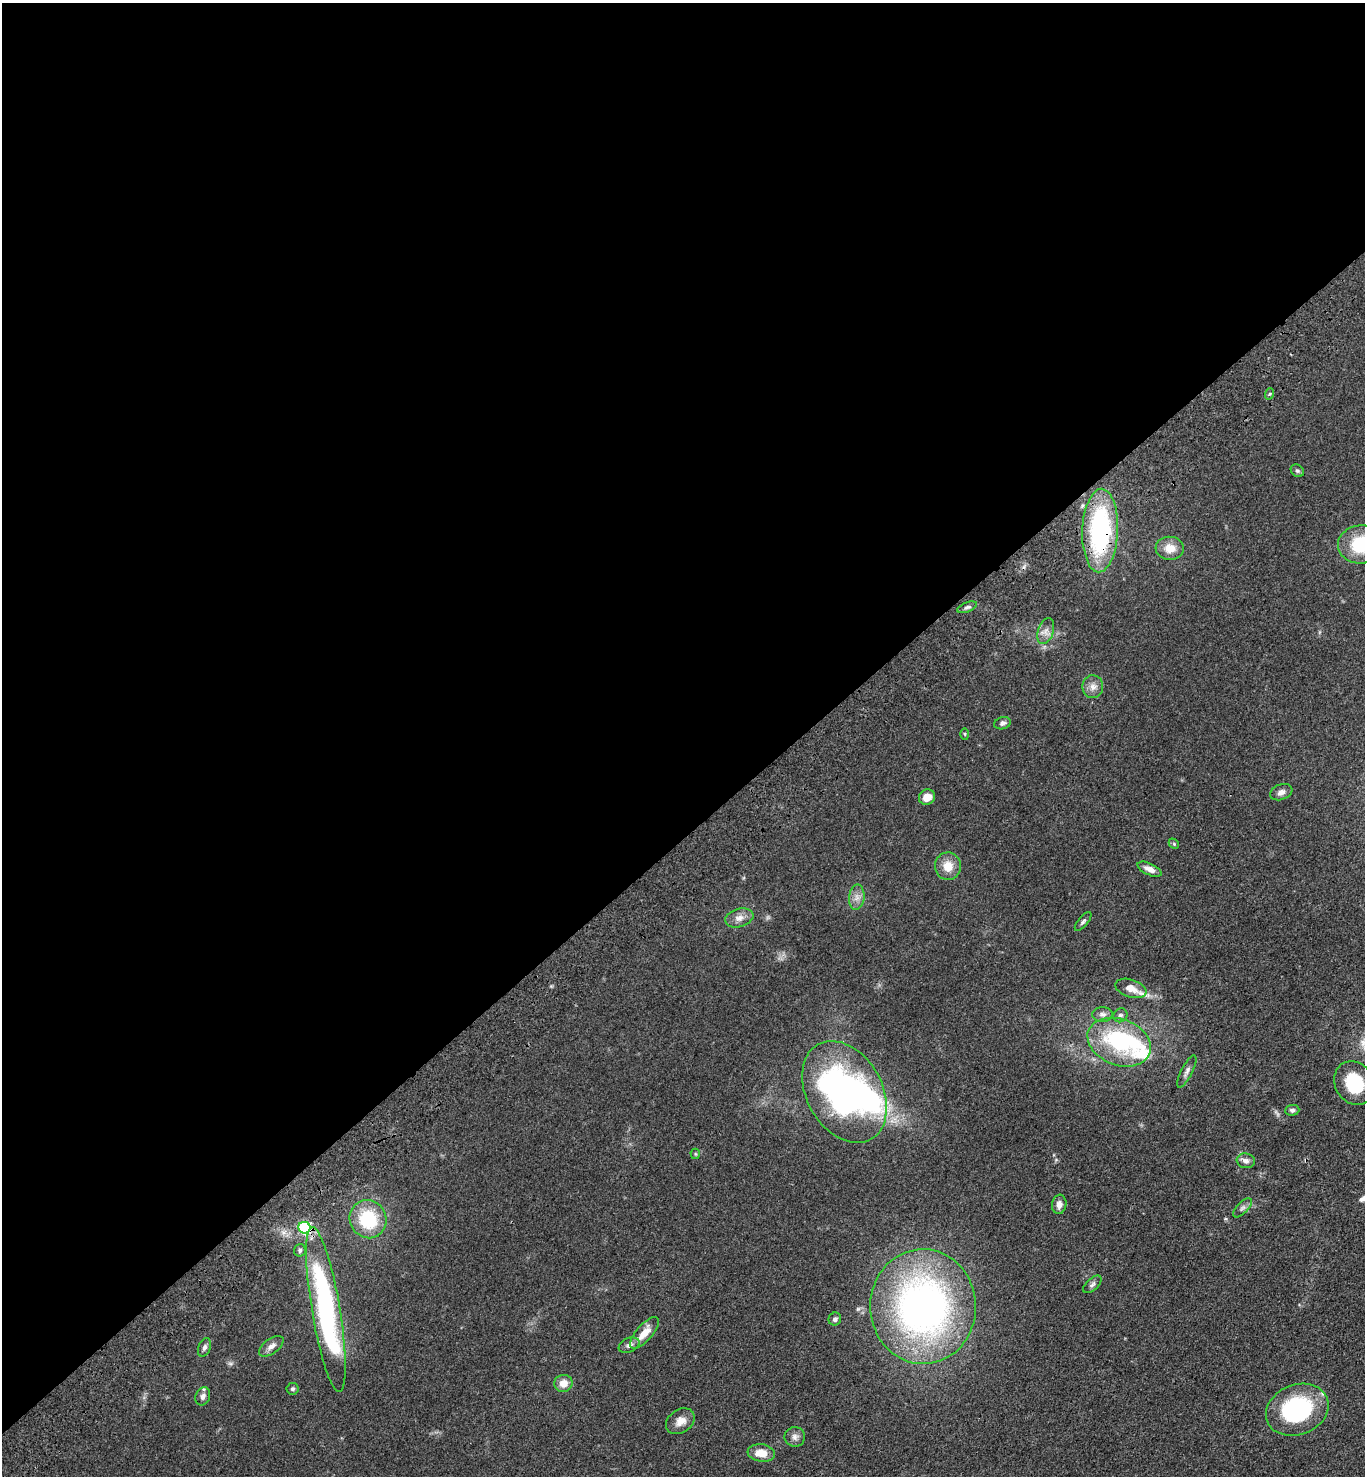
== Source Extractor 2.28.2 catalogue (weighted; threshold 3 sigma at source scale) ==
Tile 2 of 4 x 4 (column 2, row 1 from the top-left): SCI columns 1735-3097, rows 4519-5992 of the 6055 x 6086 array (HDU 1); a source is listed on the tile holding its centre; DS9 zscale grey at full resolution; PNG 1367 x 1478 px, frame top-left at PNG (2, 3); each listed source drawn as its Kron ellipse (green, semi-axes under 4 px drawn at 4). Shown black and unused: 57% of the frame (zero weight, under 3 of 4 exposures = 6% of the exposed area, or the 3 px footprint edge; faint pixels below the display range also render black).
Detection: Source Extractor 2.28.2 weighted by HDU 2 'WHT'; one run over the whole footprint, this tile lists its part. Background 0.0995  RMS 0.0068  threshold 0.0306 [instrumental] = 3 sigma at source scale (4.5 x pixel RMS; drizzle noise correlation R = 1.50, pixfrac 1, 0.05/0.05 arcsec/px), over >= 5 px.
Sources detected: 53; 2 inside a brighter object's white glare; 1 cosmic-ray / hot-pixel residue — neither listed nor drawn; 2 inside a brighter listed object's ellipse — not listed separately; the other 48 listed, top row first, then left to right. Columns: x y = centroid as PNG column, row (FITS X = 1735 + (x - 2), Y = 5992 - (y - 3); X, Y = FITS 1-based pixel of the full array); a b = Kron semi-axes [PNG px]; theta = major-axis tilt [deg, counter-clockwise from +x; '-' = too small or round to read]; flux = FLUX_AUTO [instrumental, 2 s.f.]
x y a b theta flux
1269 394 6 3 70 0.9
1297 471 7 5 -39 1.3
1100 531 42 18 88 100
1362 544 24 19 3 38
1170 548 14 11 -5 10
967 607 10 5 22 1.8
1046 631 13 7 72 4.4
1093 687 11 10 - 4.8
1002 723 8 6 17 2.2
965 734 6 4 -88 0.75
1281 792 11 7 20 3.3
927 797 8 7 - 6.8
1174 844 6 4 -47 0.99
948 866 14 13 - 9.6
1149 869 13 6 -25 4.6
857 897 12 8 83 4.1
739 918 14 9 17 5.1
1083 921 11 5 50 1.7
1131 988 16 9 -19 7.1
1103 1014 10 7 -1 2.8
1120 1015 7 6 - 1.9
1119 1042 33 23 -21 69
1187 1071 18 5 63 3
1354 1083 23 19 -59 33
844 1092 54 38 -61 220
1292 1110 7 5 3 1.9
695 1154 5 5 - 0.82
1246 1161 9 7 -8 2.8
1059 1204 10 7 82 3.8
1243 1208 12 5 46 2.4
368 1219 19 18 - 36
304 1228 6 6 - 92
300 1250 6 5 - 1.6
1092 1284 11 6 43 2.2
923 1307 57 53 -89 300
326 1309 84 14 -80 160
835 1319 6 6 - 1.8
644 1333 20 8 49 9.3
629 1345 11 7 23 2.8
271 1346 14 7 36 4.2
204 1347 10 6 68 2.2
563 1383 9 8 - 7.5
292 1389 6 5 - 1.5
203 1396 9 7 69 2.7
1297 1410 32 25 22 74
680 1421 15 11 34 6.5
795 1437 10 10 - 3.3
761 1453 13 9 -7 9.6
Overlapping masked pixels (flux is a lower limit): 3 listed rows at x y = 1100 531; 304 1228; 326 1309
Isophote crosses this tile's border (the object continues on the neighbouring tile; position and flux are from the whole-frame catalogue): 1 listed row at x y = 1362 544